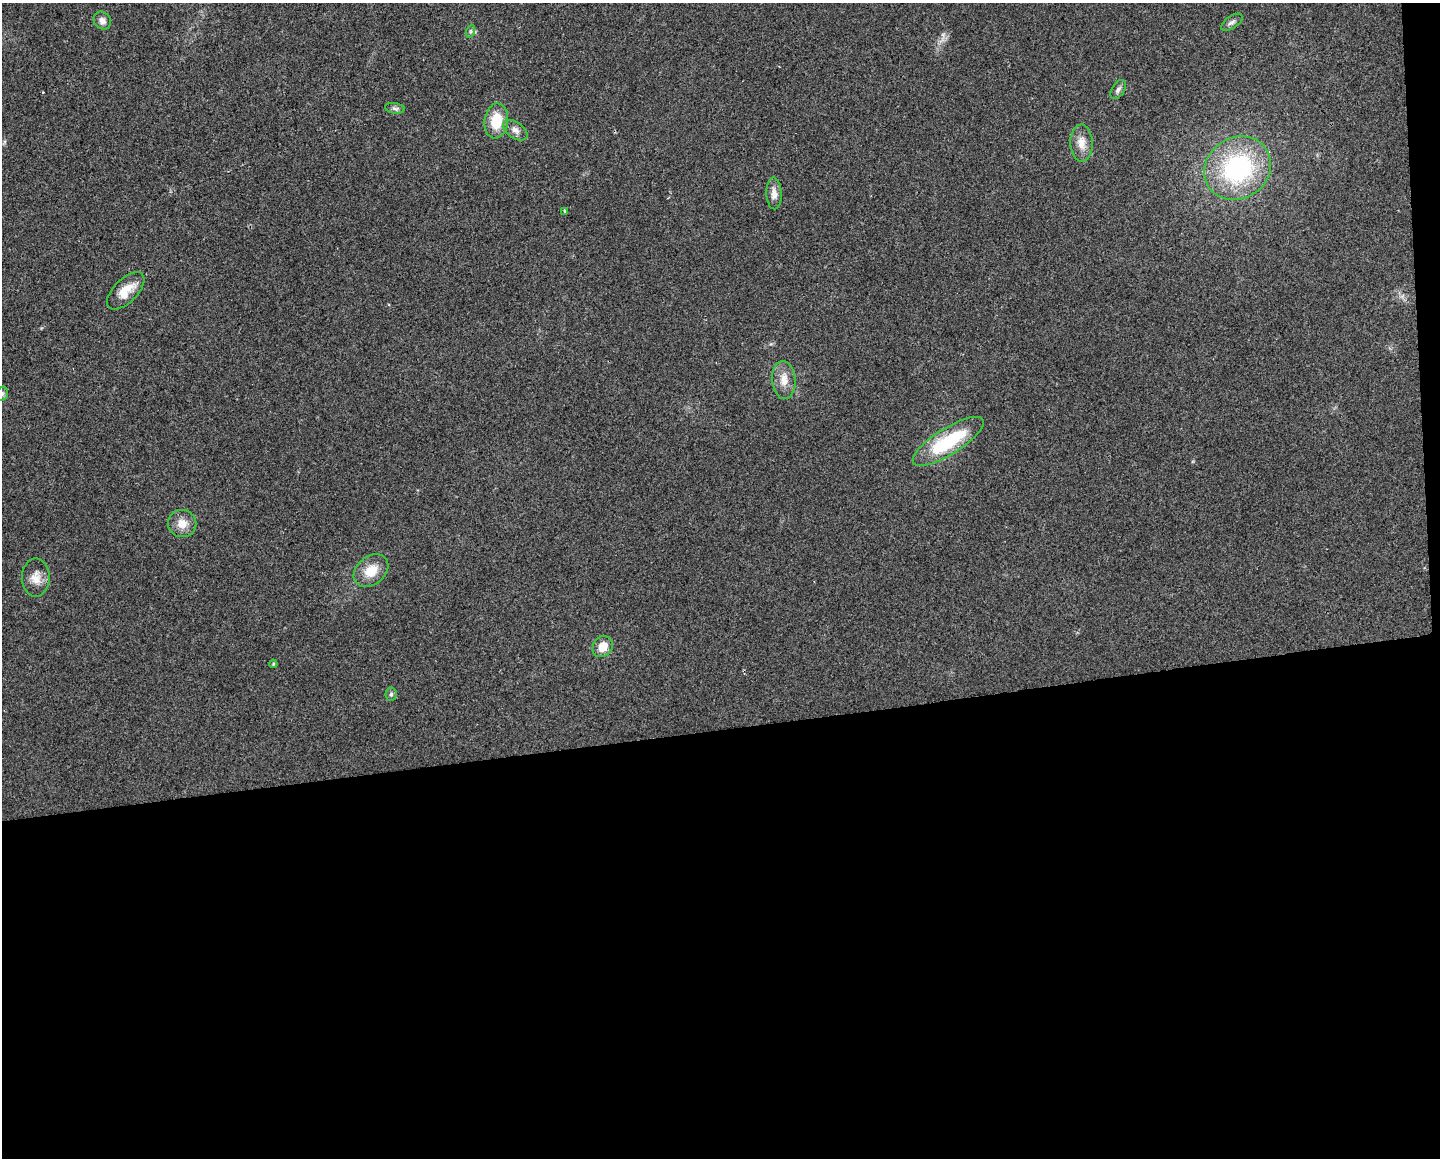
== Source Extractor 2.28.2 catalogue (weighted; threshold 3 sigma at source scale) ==
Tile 12 of 3 x 4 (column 3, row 4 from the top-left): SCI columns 2888-4325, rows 1-1156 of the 4379 x 4624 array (HDU 1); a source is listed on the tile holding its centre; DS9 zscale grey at full resolution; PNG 1442 x 1160 px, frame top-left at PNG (2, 3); each listed source drawn as its Kron ellipse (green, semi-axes under 4 px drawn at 4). Shown black and unused: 38% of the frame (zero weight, under 2 of 3 exposures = <1% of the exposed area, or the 3 px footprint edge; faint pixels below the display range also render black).
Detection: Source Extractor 2.28.2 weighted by HDU 2 'WHT'; one run over the whole footprint, this tile lists its part. Background 0.0451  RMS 0.0067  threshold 0.0301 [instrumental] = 3 sigma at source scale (4.5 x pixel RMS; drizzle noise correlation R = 1.50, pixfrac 1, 0.0396/0.0396 arcsec/px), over >= 5 px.
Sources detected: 22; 1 too faint to see at this stretch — neither listed nor drawn; the other 21 listed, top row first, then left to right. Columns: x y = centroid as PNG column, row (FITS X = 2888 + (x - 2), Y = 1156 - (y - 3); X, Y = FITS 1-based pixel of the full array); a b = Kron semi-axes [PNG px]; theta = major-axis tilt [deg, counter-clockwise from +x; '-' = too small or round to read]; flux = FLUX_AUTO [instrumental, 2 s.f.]
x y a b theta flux
102 21 9 8 - 3.5
1232 22 12 6 34 2.3
471 31 7 4 71 1.2
1118 90 11 6 57 2.4
395 108 10 5 -7 2
496 121 17 12 83 20
515 130 14 8 -34 3.9
1081 143 18 11 -87 8
1238 168 35 30 35 90
774 193 16 7 -88 4.8
565 211 3 3 - 1.2
126 291 23 11 45 13
784 380 19 11 -85 8.8
2 394 7 5 75 1.3
948 441 41 13 32 48
182 524 14 13 - 8.1
371 571 19 14 40 13
36 577 19 14 -90 8
603 647 11 9 52 9.8
273 664 4 4 - 0.72
391 694 6 5 - 1.4
Isophote crosses this tile's border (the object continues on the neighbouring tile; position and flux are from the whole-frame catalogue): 1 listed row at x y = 2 394